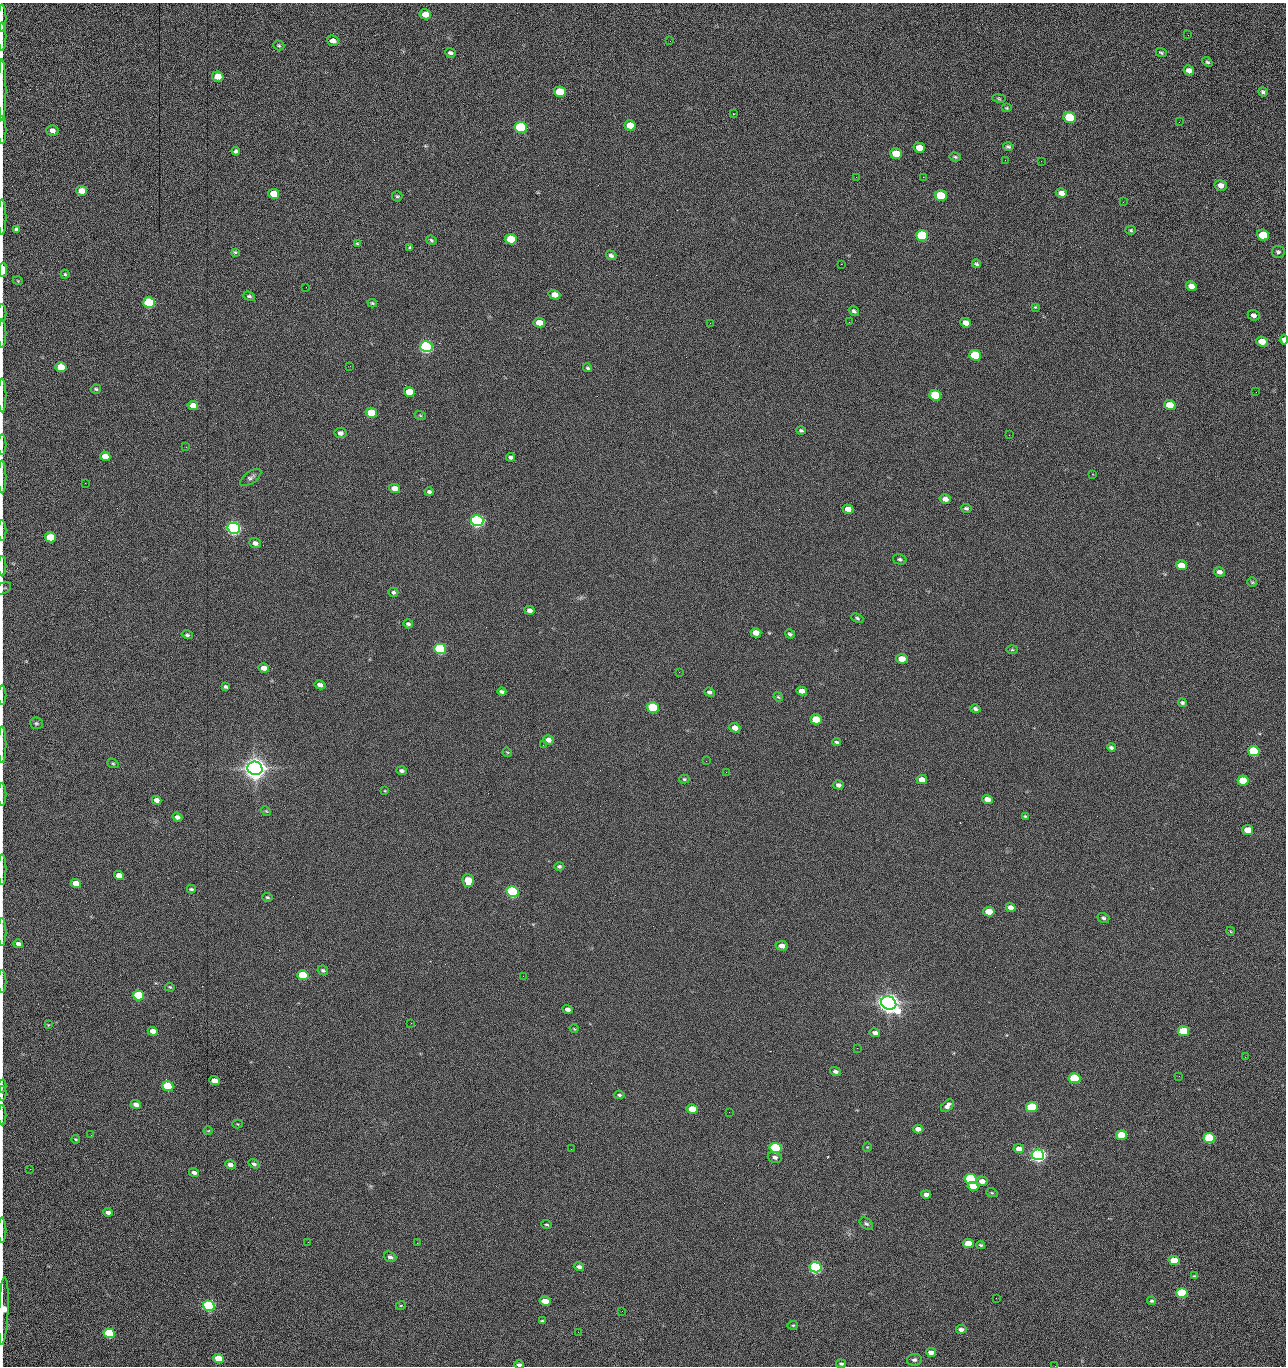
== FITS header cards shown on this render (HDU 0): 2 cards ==
NAXIS1  =                 1284 /fastest changing axis
NAXIS2  =                 1364 /next to fastest changing axis

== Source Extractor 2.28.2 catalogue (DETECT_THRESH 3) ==
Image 1284 x 1364 px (HDU 0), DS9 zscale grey, 1 PNG px = 1 image px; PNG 1288 x 1368 px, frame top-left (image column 1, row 1364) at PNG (2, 3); each listed source drawn as its Kron ellipse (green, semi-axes under 4 px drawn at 4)
Background 153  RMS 15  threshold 45.4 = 3 sigma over >= 5 px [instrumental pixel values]
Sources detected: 263; all 263 listed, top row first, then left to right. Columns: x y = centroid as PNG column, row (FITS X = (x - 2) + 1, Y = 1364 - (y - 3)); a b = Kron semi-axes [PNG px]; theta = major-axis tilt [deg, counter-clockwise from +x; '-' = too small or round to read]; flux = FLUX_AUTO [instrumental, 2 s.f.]
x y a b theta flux
425 14 6 5 - 1.3e+04
2 18 13 2 90 2.6e+03
1188 35 3 2 - 7.1e+02
2 37 14 2 90 2.8e+03
333 41 6 5 - 5.1e+03
670 41 2 2 - 1.6e+03
279 45 6 5 - 1.4e+03
450 53 5 4 - 2.4e+03
1161 53 6 3 -21 1.5e+03
1207 62 6 4 -41 1.5e+03
1189 70 5 4 - 4.7e+03
218 76 6 5 - 1.4e+04
2 90 30 2 90 6.2e+03
560 92 6 5 - 4.1e+04
1263 92 5 4 - 2.0e+03
999 98 7 3 -9 1.2e+03
1007 108 5 4 - 1.3e+03
733 114 3 2 - 6.8e+02
1070 117 6 5 - 6.1e+04
1179 122 3 2 - 8.6e+02
630 125 6 5 - 1.4e+04
521 127 6 5 - 1.6e+05
2 130 14 2 90 2.2e+03
52 130 6 5 - 5.2e+03
1008 147 5 4 - 1.8e+03
919 148 6 5 - 1.2e+04
236 151 4 4 - 2.4e+03
896 154 6 5 - 2.8e+04
955 157 6 3 -18 1.5e+03
1005 160 3 2 - 9.5e+02
1041 161 2 2 - 1.2e+03
856 177 2 2 - 1.6e+03
923 177 2 2 - 2.0e+04
1221 185 6 5 - 6.9e+03
82 191 5 5 - 1.0e+04
1061 193 5 4 - 5.9e+03
274 194 5 5 - 2.0e+04
397 196 5 5 - 1.6e+03
941 196 6 5 - 5.2e+04
1123 202 2 2 - 6.3e+02
2 217 18 2 90 3.0e+03
16 229 4 4 - 2.0e+03
1131 230 5 4 - 1.4e+03
922 235 6 5 - 1.0e+05
1263 235 6 5 - 4.4e+04
511 239 6 5 - 4.0e+04
431 240 5 4 - 1.4e+03
357 244 4 3 - 1.3e+03
410 248 4 3 - 1.6e+03
235 252 4 4 - 1.3e+03
1278 252 6 6 - 2.3e+03
611 255 5 4 - 2.8e+03
841 264 2 2 - 1.8e+04
976 264 4 3 - 1.7e+03
3 270 7 3 89 3.1e+04
65 274 4 4 - 1.2e+03
18 281 5 3 - 8.3e+02
1191 286 5 4 - 7.6e+03
306 287 2 2 - 4.4e+02
554 295 6 4 -16 9.5e+03
249 296 6 4 -21 1.9e+03
149 303 6 5 - 1.0e+05
372 303 5 3 - 1.3e+03
1035 307 3 3 - 9.8e+02
854 311 5 4 - 2.0e+03
2 313 9 2 90 1.5e+03
1254 315 6 5 - 3.6e+03
849 322 2 2 - 6.2e+02
539 323 5 4 - 1.5e+04
710 323 2 2 - 2.2e+03
966 323 5 4 - 7.7e+03
2 333 14 2 90 2.0e+03
1284 340 5 3 - 5.8e+03
1262 342 6 5 - 1.6e+04
426 347 6 5 - 3.0e+05
975 355 6 5 - 5.8e+04
350 366 2 2 - 2.3e+03
61 367 5 5 - 2.5e+04
588 368 4 3 - 1.4e+03
96 389 5 4 - 1.4e+03
409 392 5 5 - 3.7e+04
1256 392 3 2 - 9.8e+02
2 395 17 2 90 2.8e+03
935 395 6 5 - 6.0e+04
193 405 5 4 - 8.6e+03
1170 405 6 5 - 1.9e+04
371 413 6 5 - 2.9e+04
420 415 6 3 -19 1.1e+03
801 430 5 4 - 1.7e+03
340 433 6 5 - 3.7e+03
1009 435 2 2 - 9.7e+02
2 444 10 2 90 1.9e+03
186 447 3 2 - 2.1e+03
105 456 5 4 - 1.2e+04
511 457 4 3 - 2.4e+03
1092 474 2 2 - 5.1e+02
2 477 16 2 90 2.5e+03
251 478 12 6 35 3.3e+03
85 483 2 2 - 6.4e+02
395 488 5 4 - 9.8e+03
429 492 4 4 - 2.4e+03
945 499 5 4 - 5.7e+03
966 508 5 4 - 1.8e+03
848 509 5 4 - 8.6e+03
477 521 6 5 - 5.1e+05
234 528 6 5 - 5.4e+05
2 531 10 2 90 1.6e+03
50 537 5 5 - 4.2e+04
255 543 6 5 - 4.0e+03
900 559 7 5 -14 1.9e+03
1181 565 5 5 - 1.3e+04
2 566 10 2 90 1.7e+03
1219 572 6 4 -16 3.8e+03
1252 582 5 4 - 1.2e+03
3 588 9 5 28 1.5e+03
393 592 5 4 - 2.0e+03
530 610 5 4 - 3.9e+03
857 618 6 4 -22 1.5e+03
408 624 5 4 - 2.0e+03
756 633 5 4 - 1.0e+04
790 634 5 3 - 1.8e+03
187 635 6 4 -17 2.0e+03
440 649 6 5 - 1.6e+05
1012 650 6 4 0 1.3e+03
902 659 5 4 - 1.4e+04
264 668 5 4 - 7.4e+03
679 672 2 2 - 2.6e+03
320 685 5 4 - 4.4e+03
226 687 4 3 - 1.9e+03
502 691 4 3 - 2.2e+03
802 691 5 4 - 6.0e+03
710 692 5 4 - 2.5e+03
2 695 9 2 90 1.4e+03
778 697 5 4 - 1.0e+03
1182 703 4 4 - 1.8e+03
653 707 6 5 - 7.7e+04
975 709 5 4 - 2.6e+03
816 719 6 5 - 2.8e+04
36 723 6 5 - 1.8e+03
735 728 5 4 - 7.6e+03
548 740 5 4 - 4.6e+03
836 742 4 3 - 1.7e+03
2 745 18 2 90 2.8e+03
543 745 2 2 - 2.3e+03
1111 747 4 3 - 1.9e+03
1254 751 6 5 - 7.8e+04
507 752 5 4 - 1.1e+03
706 761 2 2 - 1.4e+03
113 763 6 4 -21 1.3e+03
255 768 7 6 - 1.7e+06
402 771 5 4 - 2.5e+03
726 772 2 2 - 1.8e+03
684 779 5 4 - 1.4e+03
922 780 5 4 - 1.0e+04
1243 780 5 5 - 2.5e+04
838 785 5 4 - 3.2e+03
385 791 4 3 - 7.9e+02
2 795 11 2 90 1.9e+03
987 799 5 4 - 8.2e+03
157 800 5 4 - 6.7e+03
266 811 5 4 - 1.2e+03
1025 816 3 3 - 1.1e+03
177 817 5 4 - 3.9e+03
1248 830 5 5 - 1.5e+04
559 866 5 4 - 1.9e+03
2 869 15 2 90 2.4e+03
119 876 5 4 - 1.2e+04
468 880 6 5 - 2.7e+04
76 883 5 4 - 1.6e+04
191 889 4 3 - 1.6e+03
512 891 6 5 - 2.4e+05
267 897 5 4 - 1.5e+03
1011 907 5 4 - 5.5e+03
989 912 5 4 - 1.9e+04
1103 918 6 5 - 2.2e+03
1230 931 4 3 - 7.8e+02
2 932 14 2 90 2.4e+03
18 944 5 4 - 4.2e+03
782 946 6 5 - 6.5e+03
323 970 5 4 - 2.1e+03
303 975 6 5 - 6.2e+04
523 976 2 2 - 1.4e+03
2 981 11 2 90 1.9e+03
170 987 5 3 - 1.1e+03
138 995 6 5 - 7.5e+04
889 1003 8 6 -23 1.4e+06
568 1009 5 4 - 4.5e+03
411 1023 2 2 - 3.7e+03
48 1025 3 2 - 7.3e+02
574 1029 4 3 - 9.0e+02
153 1031 5 4 - 1.0e+04
1183 1031 5 5 - 4.9e+04
875 1033 5 4 - 3.8e+03
857 1048 2 2 - 9.8e+02
1245 1057 2 2 - 1.3e+03
835 1071 5 4 - 3.4e+03
1179 1076 2 2 - 1.9e+03
1075 1078 6 5 - 8.8e+04
214 1081 5 4 - 9.7e+03
2 1086 6 2 90 1.0e+03
168 1086 6 5 - 6.5e+04
2 1093 7 2 90 7.9e+02
619 1095 5 3 - 1.7e+03
136 1104 5 4 - 5.1e+03
947 1106 7 5 43 4.6e+03
1032 1107 6 5 - 7.4e+04
692 1109 5 4 - 2.1e+04
729 1112 2 2 - 6.7e+02
2 1115 10 2 90 1.6e+03
238 1124 5 4 - 1.1e+03
918 1129 5 4 - 7.0e+03
208 1131 4 3 - 7.3e+02
91 1135 2 2 - 1.6e+03
1121 1135 5 5 - 3.3e+04
1209 1138 6 5 - 1.0e+05
76 1139 4 3 - 1.2e+03
867 1147 4 4 - 9.7e+02
775 1148 6 5 - 1.5e+05
571 1149 2 2 - 6.6e+02
1019 1149 5 4 - 7.9e+03
1038 1155 6 5 - 6.3e+05
775 1157 7 5 -17 3.2e+03
254 1164 6 4 -35 2.3e+03
230 1165 5 4 - 4.7e+03
30 1169 2 2 - 2.2e+03
194 1172 5 4 - 3.7e+03
971 1179 6 5 - 1.5e+05
982 1181 6 4 -4 6.6e+03
973 1186 5 4 - 1.6e+04
992 1193 6 3 -18 1.1e+03
926 1194 5 4 - 4.5e+03
108 1212 5 4 - 4.6e+03
546 1224 5 3 - 1.4e+03
866 1224 7 5 -37 2.1e+03
2 1230 12 2 90 2.3e+03
308 1242 2 2 - 1.2e+03
417 1243 2 2 - 3.6e+03
968 1243 6 4 -5 1.9e+04
981 1245 4 3 - 1.3e+03
390 1257 6 5 - 3.0e+03
1174 1260 6 4 -12 2.7e+04
579 1267 5 3 - 3.1e+03
815 1267 6 5 - 3.1e+05
1194 1276 4 3 - 9.4e+02
1182 1293 6 5 - 8.1e+04
996 1298 2 2 - 1.8e+03
545 1301 5 4 - 1.8e+04
1152 1301 4 4 - 1.7e+03
401 1305 5 3 - 9.8e+02
209 1306 6 5 - 2.4e+05
3 1311 34 5 87 3.1e+04
622 1311 2 2 - 4.9e+02
542 1321 4 3 - 1.2e+03
793 1325 5 4 - 1.3e+03
961 1329 5 4 - 4.0e+03
578 1332 2 2 - 2.4e+03
109 1333 6 4 -19 9.2e+04
931 1352 5 4 - 6.6e+03
219 1358 5 4 - 3.0e+04
914 1360 7 6 - 2.6e+03
841 1364 5 4 - 1.7e+03
519 1365 4 3 - 2.6e+03
1055 1366 2 2 - 1.3e+03
At the frame edge (FLAGS 8, measured only in part): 28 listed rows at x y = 2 18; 2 37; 2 90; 2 130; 2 217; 3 270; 2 313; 2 333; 1284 340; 2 395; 2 444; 2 477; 2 531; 2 566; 3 588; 2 695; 2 745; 2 795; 2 869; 2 932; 2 981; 2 1086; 2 1093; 2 1115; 2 1230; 3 1311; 519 1365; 1055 1366

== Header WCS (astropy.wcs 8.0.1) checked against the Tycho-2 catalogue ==
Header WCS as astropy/WCSLIB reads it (CRVAL/CRPIX/CD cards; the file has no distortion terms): RA---TAN/DEC--TAN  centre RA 15:41:40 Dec +52:00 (235.42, +51.99 deg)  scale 1.26 arcsec/px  FOV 26.9' x 28.5'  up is +92 deg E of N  parity flipped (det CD > 0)
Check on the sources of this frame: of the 60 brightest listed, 10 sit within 2.0 arcsec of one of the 11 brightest Tycho-2 stars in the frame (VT <= 12.29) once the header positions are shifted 0.50 arcsec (0.39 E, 0.31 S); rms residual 0.91 arcsec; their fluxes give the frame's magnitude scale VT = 25.21 - 2.5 log10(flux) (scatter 0.24 mag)
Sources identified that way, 10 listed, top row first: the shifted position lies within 2.0 arcsec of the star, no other Tycho-2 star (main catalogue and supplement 1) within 4.0 arcsec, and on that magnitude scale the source's flux lands within +1.5 / -3 mag of the star's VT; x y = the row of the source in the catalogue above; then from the Tycho-2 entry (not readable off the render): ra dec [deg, ICRS J2000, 3 dp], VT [Tycho-2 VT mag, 2 dp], TYC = Tycho-2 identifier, HIP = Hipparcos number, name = IAU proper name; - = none
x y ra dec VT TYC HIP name
426 347 235.614 +52.064 11.61 3489-1132-1 - -
477 521 235.514 +52.049 11.19 3489-1407-1 - -
234 528 235.515 +52.133 11.12 3489-1380-1 - -
255 768 235.378 +52.130 9.31 3489-1322-1 76850 -
512 891 235.303 +52.042 11.52 3489-958-1 - -
889 1003 235.232 +51.912 9.59 3489-824-1 - -
1038 1155 235.143 +51.862 10.97 3489-1016-1 - -
971 1179 235.131 +51.886 12.29 3489-908-1 - -
815 1267 235.084 +51.941 11.45 3489-1346-1 - -
209 1306 235.075 +52.152 11.74 3489-912-1 - -